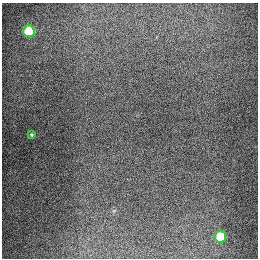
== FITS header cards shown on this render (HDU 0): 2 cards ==
NAXIS1  =                  256
NAXIS2  =                  256

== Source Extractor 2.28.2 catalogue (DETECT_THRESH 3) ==
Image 256 x 256 px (HDU 0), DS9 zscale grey, 1 PNG px = 1 image px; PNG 260 x 260 px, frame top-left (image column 1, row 256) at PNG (2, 3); each listed source drawn as its Kron ellipse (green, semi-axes under 4 px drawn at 4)
Background 1300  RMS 27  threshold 79.5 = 3 sigma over >= 5 px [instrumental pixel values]
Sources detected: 3; all 3 listed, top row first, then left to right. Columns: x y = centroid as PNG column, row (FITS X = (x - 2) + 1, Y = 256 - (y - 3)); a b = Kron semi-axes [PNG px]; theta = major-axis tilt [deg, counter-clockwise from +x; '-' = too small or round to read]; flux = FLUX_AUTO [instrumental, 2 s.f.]
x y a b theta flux
29 31 6 6 - 93000
31 135 3 3 - 2100
220 237 6 5 - 67000